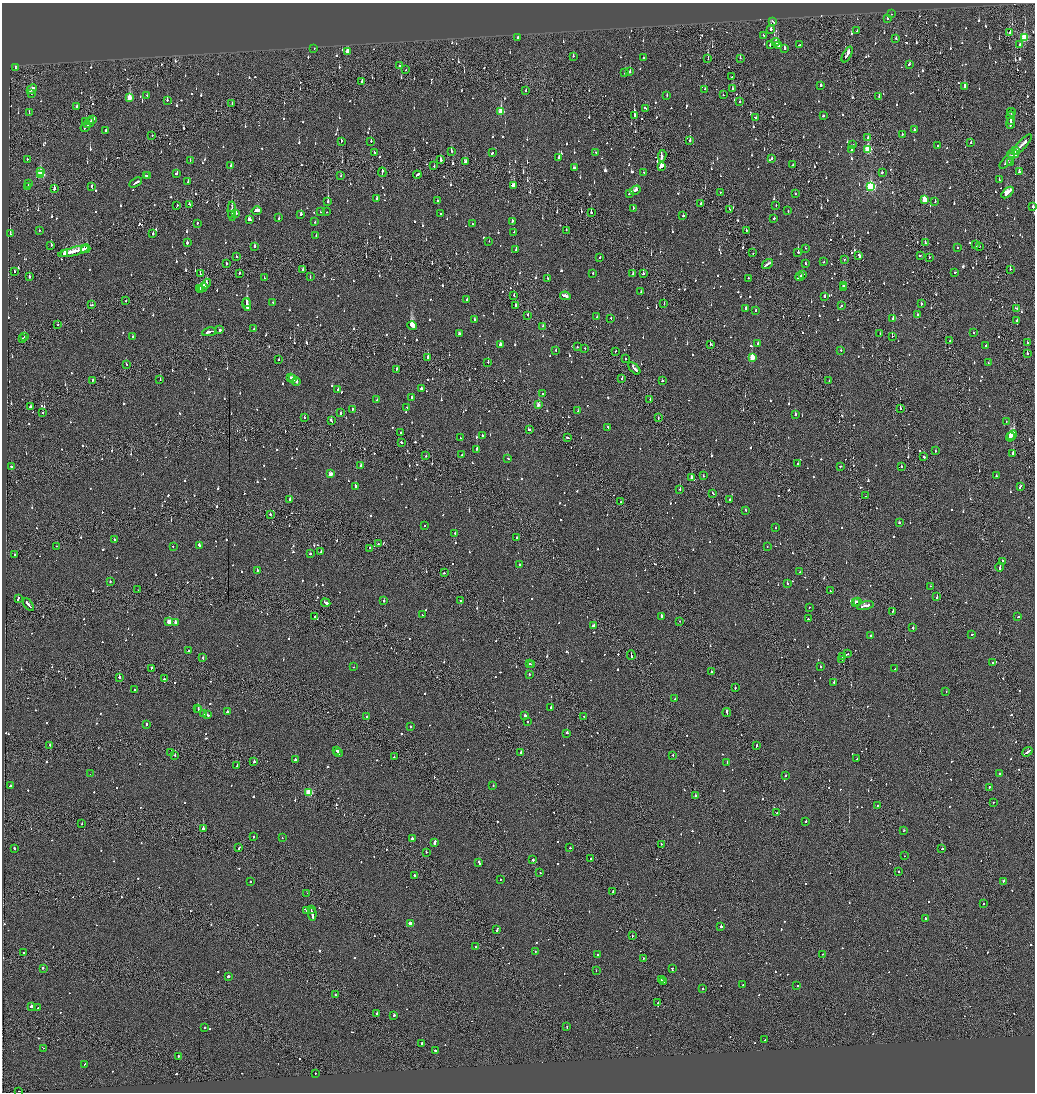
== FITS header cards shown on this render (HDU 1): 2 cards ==
NAXIS1  =                 2065
NAXIS2  =                 2180

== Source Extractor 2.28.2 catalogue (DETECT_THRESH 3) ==
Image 2065 x 2180 px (HDU 1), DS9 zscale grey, zoomed out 1/2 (1 PNG px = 2 x 2 image px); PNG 1037 x 1094 px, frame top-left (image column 1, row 2179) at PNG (2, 3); each listed source drawn as its Kron ellipse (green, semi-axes under 4 px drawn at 4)
Background -0.132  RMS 0.1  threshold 0.31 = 3 sigma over >= 5 px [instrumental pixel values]
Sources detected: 1611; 81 cannot appear on this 1/2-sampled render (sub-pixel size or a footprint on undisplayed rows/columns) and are neither listed nor drawn; of the other 1530, the 500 brightest by FLUX_AUTO listed and drawn (1030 fainter detections omitted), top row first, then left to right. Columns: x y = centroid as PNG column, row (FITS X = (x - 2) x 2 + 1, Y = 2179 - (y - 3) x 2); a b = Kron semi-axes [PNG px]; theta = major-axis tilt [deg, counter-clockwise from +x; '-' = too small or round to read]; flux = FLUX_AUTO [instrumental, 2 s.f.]
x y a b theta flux
891 14 2 2 - 100
887 19 2 2 - 120
773 21 4 2 - 190
771 29 2 2 - 2100
857 30 2 2 - 100
1010 33 2 2 - 150
763 35 2 2 - 140
518 38 2 2 - 110
896 38 2 2 - 120
1024 38 4 3 - 1200
776 42 4 3 - 290
770 44 3 2 - 200
1020 44 2 2 - 580
799 45 3 2 - 140
778 46 2 2 - 2400
785 48 2 2 - 410
314 49 2 2 - 130
347 51 3 2 - 730
847 54 8 2 60 390
573 56 2 2 - 300
643 58 2 2 - 250
740 58 2 1 - 160
708 59 2 1 - 260
909 64 2 2 - 120
400 66 2 2 - 310
15 68 3 2 - 220
406 69 2 1 - 320
630 72 2 2 - 220
625 73 2 2 - 130
732 77 2 1 - 290
362 82 2 2 - 170
821 85 3 2 - 270
965 86 3 2 - 530
732 88 2 2 - 250
32 89 6 2 45 400
705 89 2 2 - 250
526 91 2 2 - 220
31 93 2 2 - 130
147 95 2 2 - 230
667 95 2 2 - 100
723 95 2 2 - 170
129 97 3 2 - 360
879 97 2 2 - 160
167 100 2 2 - 160
739 101 2 1 - 250
232 103 3 1 - 130
76 106 3 2 - 310
646 108 3 2 - 200
501 112 4 3 - 740
1011 112 4 1 - 250
29 113 2 2 - 100
635 115 4 2 - 1500
823 116 2 2 - 120
756 118 3 2 - 250
1011 118 7 1 -88 410
93 119 4 2 - 260
86 122 3 2 - 300
89 123 5 1 - 330
1010 123 6 2 89 400
85 127 5 2 - 430
914 130 2 2 - 460
106 131 2 2 - 420
902 134 2 2 - 110
152 135 2 1 - 160
868 138 2 2 - 220
690 140 2 2 - 650
341 141 2 2 - 110
371 141 2 2 - 170
971 143 2 1 - 280
853 145 2 2 - 240
938 145 2 2 - 100
1022 145 13 2 46 860
852 149 2 2 - 120
868 150 3 3 - 1200
1016 150 3 2 - 960
451 151 2 2 - 420
374 152 2 2 - 120
492 153 3 2 - 200
596 153 2 2 - 140
1013 154 6 4 -1 940
662 156 6 2 82 130
559 157 2 2 - 260
772 159 2 2 - 190
27 160 2 2 - 140
190 160 2 2 - 580
440 160 4 2 - 360
1007 160 10 2 48 680
465 162 4 2 - 210
1010 162 2 2 - 210
793 165 2 1 - 220
231 166 3 2 - 230
434 166 2 1 - 180
661 166 3 2 - 5500
574 168 4 2 - 210
41 171 2 2 - 170
382 172 5 1 - 330
1019 172 2 2 - 360
644 173 3 2 - 120
882 173 2 2 - 340
176 174 3 2 - 230
40 175 4 3 - 1100
148 175 2 2 - 140
417 175 4 2 - 230
146 176 2 2 - 100
341 176 3 1 - 190
999 179 2 2 - 120
136 182 7 2 31 460
188 182 2 2 - 170
28 184 2 2 - 150
28 186 3 2 - 260
91 186 3 2 - 170
514 186 3 2 - 620
871 187 4 3 - 2900
54 188 3 1 - 570
635 190 5 2 - 780
721 192 3 2 - 130
1008 192 7 2 42 840
629 194 3 2 - 560
795 194 2 2 - 170
376 199 4 2 - 310
924 199 3 3 - 560
437 201 2 2 - 130
935 201 2 2 - 250
328 202 2 2 - 770
189 204 3 2 - 180
701 204 2 2 - 150
177 205 2 2 - 170
776 205 2 2 - 150
1033 207 2 2 - 190
633 208 2 2 - 160
729 209 2 2 - 510
232 211 10 2 -88 170
257 211 5 2 - 270
788 211 2 2 - 240
321 212 2 2 - 110
326 212 2 2 - 120
591 212 2 2 - 230
236 213 3 2 - 230
440 213 2 2 - 290
301 214 2 2 - 220
232 215 2 2 - 4000
683 216 2 2 - 710
279 218 2 2 - 310
774 218 2 2 - 200
249 219 3 3 - 180
512 221 3 2 - 260
315 222 2 2 - 120
197 223 2 2 - 120
472 224 2 2 - 200
39 230 2 2 - 170
566 230 2 2 - 130
746 230 2 2 - 280
514 232 2 2 - 150
10 234 3 2 - 580
153 234 2 2 - 410
316 235 2 2 - 110
489 241 2 1 - 240
187 243 2 2 - 570
925 243 2 1 - 320
51 245 2 2 - 180
976 245 2 2 - 200
255 246 2 2 - 430
979 246 2 1 - 150
957 247 2 2 - 230
805 248 2 2 - 280
86 249 5 2 - 220
516 250 3 2 - 220
74 251 16 2 15 1000
798 252 2 2 - 640
753 253 2 1 - 380
65 254 3 2 - 460
920 255 2 2 - 580
859 256 3 2 - 270
236 257 2 2 - 140
600 257 3 2 - 230
929 257 2 1 - 170
844 259 2 1 - 310
824 262 2 2 - 130
226 264 2 2 - 130
768 264 6 2 35 550
805 264 2 2 - 100
1010 269 2 2 - 220
303 270 2 2 - 440
14 271 2 2 - 170
955 272 2 2 - 100
239 273 2 2 - 320
593 273 2 2 - 130
200 274 2 1 - 460
633 274 3 2 - 120
643 274 2 2 - 130
803 275 2 2 - 240
29 276 3 2 - 230
310 277 2 2 - 150
800 277 4 2 - 340
264 278 2 2 - 110
748 278 2 2 - 130
548 279 4 2 - 220
206 284 5 2 - 420
843 285 3 2 - 1200
203 287 4 2 - 370
199 288 2 2 - 140
844 288 3 1 - 1000
201 290 3 1 - 190
641 292 2 2 - 140
514 296 2 1 - 110
565 296 5 2 - 340
825 296 2 2 - 110
467 300 2 2 - 310
126 301 2 2 - 260
273 302 2 2 - 130
246 303 2 2 - 2300
664 303 2 1 - 130
247 304 6 2 -81 6800
921 304 2 2 - 290
92 305 3 2 - 290
515 305 2 2 - 340
841 306 2 2 - 220
1016 308 3 2 - 110
746 309 4 2 - 250
756 310 2 2 - 190
917 314 2 2 - 140
528 315 2 2 - 100
597 317 2 2 - 130
611 318 2 2 - 120
893 319 4 2 - 21000
475 320 3 2 - 190
1017 321 2 2 - 140
58 324 2 2 - 120
412 326 5 3 - 3400
542 326 2 1 - 130
254 329 2 2 - 360
220 330 2 2 - 610
209 332 7 2 11 690
974 332 2 2 - 220
459 334 3 2 - 200
880 334 2 2 - 110
892 336 2 2 - 290
24 337 2 2 - 140
132 337 2 2 - 160
22 339 3 2 - 160
950 341 2 2 - 270
758 343 2 2 - 470
1027 343 2 2 - 170
710 344 2 2 - 230
500 345 3 2 - 510
986 346 2 2 - 420
577 347 2 2 - 320
585 348 2 1 - 120
556 350 2 2 - 150
840 350 2 2 - 150
616 351 2 2 - 190
1027 353 2 2 - 240
752 357 3 3 - 460
428 358 3 2 - 570
279 359 2 2 - 500
626 359 2 1 - 420
488 362 2 2 - 130
988 363 2 1 - 100
126 365 2 1 - 110
634 368 7 2 -46 570
397 369 3 2 - 100
290 377 2 2 - 110
622 378 2 2 - 150
292 379 4 2 - 230
92 380 2 1 - 200
160 380 2 2 - 130
296 381 4 2 - 450
662 381 2 2 - 270
829 381 2 2 - 190
421 388 2 2 - 210
338 390 2 2 - 140
542 394 2 2 - 100
412 397 2 2 - 260
377 400 2 2 - 140
650 400 2 1 - 140
538 405 3 2 - 180
31 407 2 2 - 150
407 407 2 2 - 120
900 409 2 2 - 200
352 410 3 2 - 250
578 411 2 2 - 200
43 412 2 2 - 110
341 413 3 2 - 120
795 415 2 2 - 480
658 417 3 1 - 220
304 418 2 2 - 210
331 421 3 2 - 310
1006 421 2 1 - 240
608 427 3 2 - 130
529 430 3 2 - 240
401 432 2 2 - 440
482 435 3 2 - 230
1012 435 5 1 - 3700
567 437 3 2 - 150
1010 437 5 2 - 2700
460 438 2 2 - 160
401 442 3 2 - 150
477 449 2 2 - 380
935 451 2 2 - 120
1013 453 2 2 - 680
462 455 2 2 - 130
426 456 2 1 - 130
924 457 3 2 - 380
508 459 2 2 - 140
797 464 2 2 - 680
361 465 2 2 - 170
841 466 3 2 - 170
901 466 2 2 - 120
11 467 2 2 - 130
330 474 3 2 - 180
703 476 2 2 - 110
996 476 2 2 - 200
692 478 3 2 - 660
355 486 2 2 - 570
1020 486 4 2 - 210
680 490 2 2 - 290
713 493 3 2 - 140
866 496 2 2 - 180
289 500 3 2 - 200
729 500 3 2 - 120
621 502 2 1 - 130
745 510 2 2 - 210
270 514 2 2 - 210
899 523 2 2 - 140
424 526 2 1 - 110
776 528 2 2 - 100
455 533 2 2 - 150
517 538 3 2 - 170
114 539 2 2 - 110
378 544 2 2 - 110
56 546 2 1 - 130
173 546 2 1 - 200
199 546 3 2 - 480
767 547 2 2 - 180
370 548 2 2 - 160
321 552 2 2 - 170
310 554 2 2 - 230
14 555 2 2 - 140
1002 561 3 2 - 160
519 564 2 2 - 120
1000 567 4 2 - 250
257 570 2 2 - 110
800 572 2 1 - 110
444 573 2 2 - 170
110 582 2 2 - 100
787 583 2 2 - 640
930 586 2 2 - 170
138 590 2 2 - 130
830 591 2 2 - 330
937 597 3 2 - 190
18 598 4 2 - 200
461 600 2 2 - 170
384 601 2 2 - 440
858 601 3 2 - 200
855 602 4 2 - 370
326 603 5 2 - 260
28 605 7 2 -53 660
865 606 8 2 12 540
809 608 2 2 - 150
892 612 2 1 - 150
422 615 2 2 - 120
661 616 3 2 - 370
315 617 2 1 - 200
1018 617 2 2 - 130
808 619 2 2 - 130
680 621 2 1 - 120
169 622 3 3 - 340
175 622 2 2 - 280
594 626 4 2 - 630
913 628 2 2 - 300
972 634 2 2 - 220
871 636 2 2 - 130
189 651 2 2 - 110
847 654 3 1 - 150
631 655 5 1 - 360
843 657 2 2 - 170
203 658 2 2 - 180
842 659 2 1 - 110
529 663 2 2 - 560
993 663 2 2 - 160
532 664 2 2 - 110
354 667 2 1 - 110
820 667 2 2 - 120
151 668 3 1 - 140
895 669 2 2 - 190
711 672 2 1 - 1600
529 674 2 2 - 100
119 677 2 2 - 410
164 679 2 2 - 210
834 682 2 2 - 140
735 688 2 2 - 150
135 690 2 2 - 100
946 691 2 2 - 110
674 699 2 2 - 130
198 708 2 2 - 120
551 708 2 2 - 730
199 710 2 2 - 110
227 712 2 2 - 340
727 712 4 2 - 240
204 714 3 2 - 460
207 715 3 2 - 360
524 716 2 2 - 450
583 716 2 2 - 160
367 717 2 2 - 470
527 722 2 2 - 220
146 724 2 2 - 240
411 727 2 2 - 140
567 733 2 2 - 1000
50 745 2 1 - 130
756 746 2 2 - 240
337 750 2 1 - 110
171 752 2 1 - 170
521 752 3 1 - 220
1027 752 5 2 - 360
338 753 4 2 - 290
175 755 2 2 - 140
673 755 2 2 - 190
394 757 2 2 - 150
857 759 2 2 - 140
295 760 2 2 - 310
254 762 2 2 - 310
727 762 2 2 - 120
237 766 2 1 - 130
90 774 2 2 - 360
1000 774 2 1 - 370
785 776 2 2 - 340
10 786 2 2 - 120
493 786 2 2 - 150
989 788 3 2 - 170
309 792 3 3 - 950
695 796 2 2 - 540
993 802 2 2 - 100
877 805 2 1 - 540
777 813 2 1 - 200
806 821 2 2 - 100
82 824 2 1 - 110
203 829 2 2 - 2700
904 831 2 1 - 130
253 837 2 2 - 130
282 838 2 2 - 140
412 839 2 2 - 370
434 842 3 2 - 340
661 844 2 1 - 160
14 848 2 2 - 370
239 848 3 2 - 320
570 848 2 1 - 340
942 849 2 1 - 110
426 852 2 1 - 180
905 856 2 2 - 130
591 858 2 2 - 520
533 860 2 2 - 360
479 862 4 2 - 320
898 871 2 2 - 100
540 873 2 2 - 120
414 875 2 2 - 140
500 879 2 2 - 210
1003 881 4 2 - 150
251 882 2 2 - 140
613 891 3 1 - 300
307 893 2 1 - 250
983 904 2 2 - 100
311 909 3 2 - 230
306 910 2 2 - 120
312 914 6 2 -79 470
925 919 3 2 - 780
410 924 3 2 - 190
721 927 2 2 - 3300
497 930 3 2 - 260
632 936 2 2 - 420
476 947 2 2 - 110
24 952 2 1 - 270
535 952 2 2 - 120
823 954 2 1 - 130
598 955 2 2 - 650
643 958 2 2 - 100
43 968 2 2 - 640
672 969 3 2 - 150
596 970 2 1 - 160
228 976 2 2 - 340
661 980 2 1 - 270
663 981 2 2 - 100
743 985 2 2 - 120
797 985 2 2 - 140
703 989 2 1 - 170
335 995 2 2 - 230
658 1002 2 2 - 110
31 1006 2 2 - 2800
38 1008 2 2 - 180
376 1014 3 2 - 110
394 1015 2 2 - 460
567 1027 3 2 - 100
204 1028 2 2 - 460
765 1040 2 2 - 180
422 1043 2 2 - 1200
43 1048 3 2 - 180
435 1050 2 2 - 270
178 1056 3 2 - 270
85 1064 2 2 - 130
315 1073 2 2 - 120
19 1091 2 2 - 190
At the frame edge (FLAGS 8, measured only in part): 2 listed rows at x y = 1033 207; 19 1091
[1030 fainter detections neither listed nor drawn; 81 sub-pixel or undisplayed-footprint detections neither listed nor drawn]